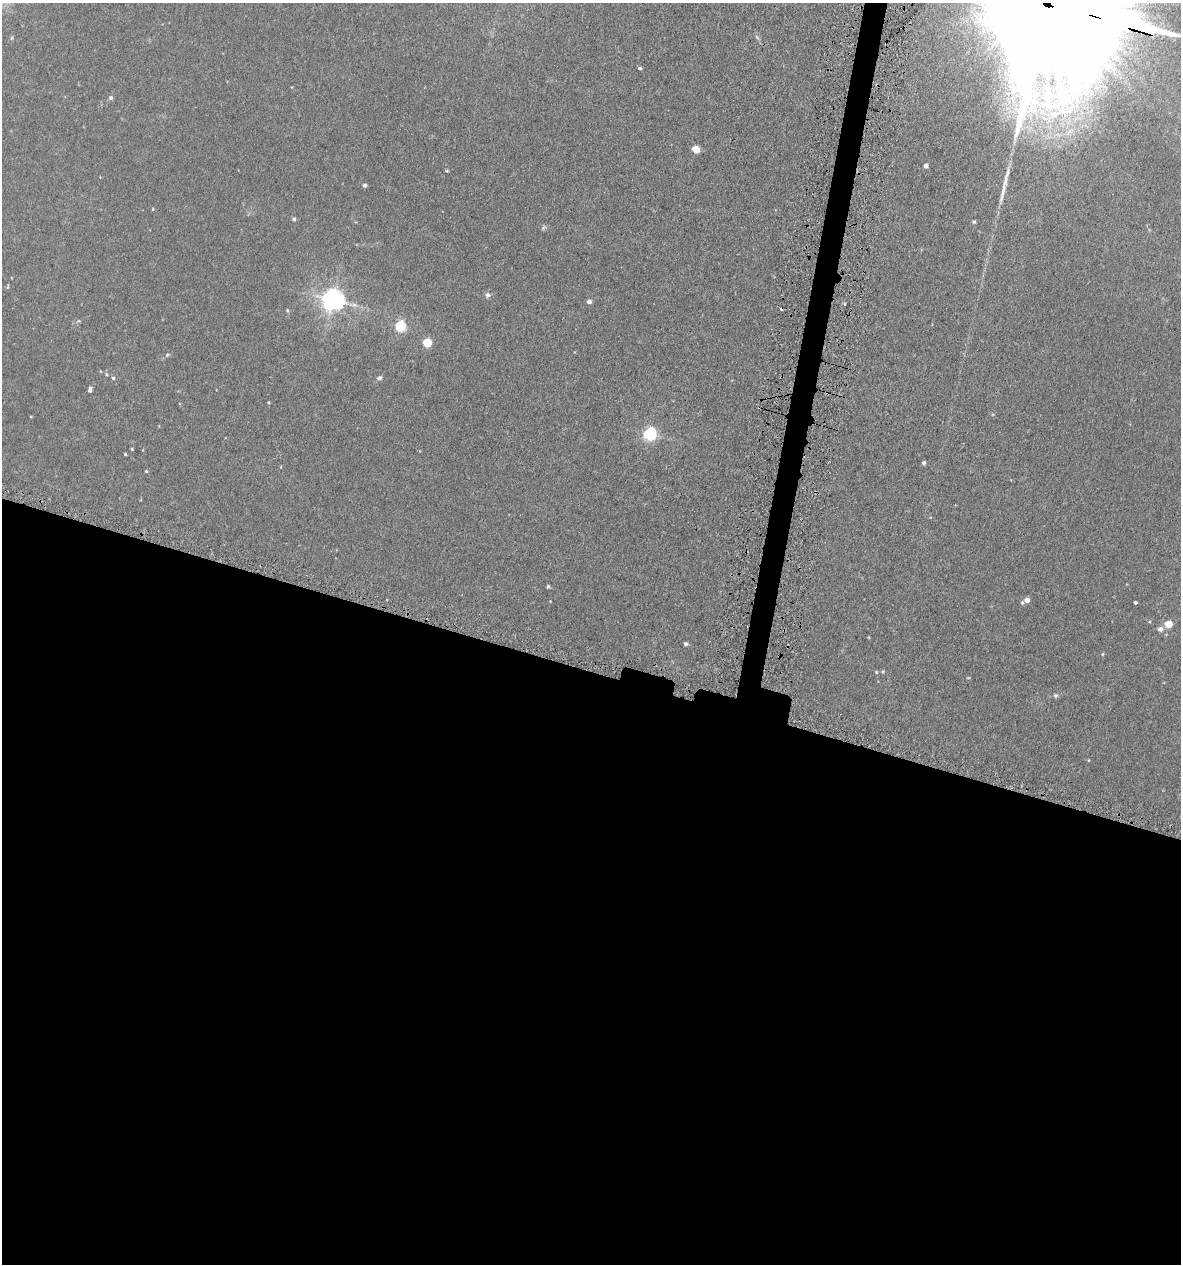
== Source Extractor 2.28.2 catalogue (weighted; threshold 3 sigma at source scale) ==
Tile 14 of 4 x 4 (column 2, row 4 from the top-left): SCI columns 1515-2693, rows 50-1311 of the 5222 x 5150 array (HDU 1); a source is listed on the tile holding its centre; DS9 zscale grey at full resolution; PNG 1183 x 1266 px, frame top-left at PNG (2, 3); no overlay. Shown black and unused: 48% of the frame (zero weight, under 3 of 5 exposures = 5% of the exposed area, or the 3 px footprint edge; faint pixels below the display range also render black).
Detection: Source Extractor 2.28.2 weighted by HDU 2 'WHT'; one run over the whole footprint, this tile lists its part. Background 0.0181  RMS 0.0034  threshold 0.0152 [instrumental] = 3 sigma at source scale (4.5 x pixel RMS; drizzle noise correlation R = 1.50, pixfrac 1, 0.05/0.05 arcsec/px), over >= 5 px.
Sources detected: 45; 2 cosmic-ray / hot-pixel residue — not listed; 1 inside a brighter listed object's ellipse — not listed separately; the other 42 listed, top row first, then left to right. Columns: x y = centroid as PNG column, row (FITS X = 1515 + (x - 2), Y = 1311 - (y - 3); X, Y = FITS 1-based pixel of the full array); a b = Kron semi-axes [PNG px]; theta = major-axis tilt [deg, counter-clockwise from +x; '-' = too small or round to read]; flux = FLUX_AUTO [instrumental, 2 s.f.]
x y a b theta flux
1044 4 132 28 -16 54000
12 38 6 4 88 0.44
640 68 4 3 - 0.58
111 98 6 6 - 0.66
1070 131 13 8 41 3.1
696 149 5 5 - 8.2
926 166 4 4 - 1.7
447 171 5 3 - 0.33
365 185 4 4 - 0.86
1003 193 30 5 77 3.5
294 219 4 4 - 0.8
974 222 5 4 - 0.43
543 228 8 4 31 0.59
8 287 8 3 77 0.35
487 295 8 7 - 0.88
332 300 7 7 - 230
589 301 4 4 - 1.5
287 311 5 4 - 0.41
400 326 5 5 - 29
427 343 5 5 - 13
167 355 5 4 - 0.41
113 378 4 4 - 0.48
379 378 7 5 29 0.8
90 390 6 4 84 0.98
268 402 3 3 - 0.31
649 434 6 5 - 64
132 449 4 3 - 0.31
125 454 3 3 - 0.32
924 463 4 4 - 0.82
146 471 4 4 - 0.34
548 586 5 4 - 0.43
1027 600 5 4 - 2.4
1022 603 5 4 - 0.48
1135 603 3 3 - 0.64
1168 624 5 4 - 7.8
1160 629 5 5 - 1.9
686 644 4 4 - 0.81
1103 654 5 3 - 0.3
876 672 4 4 - 0.38
883 672 5 3 - 0.35
968 678 4 3 - 0.24
1055 696 6 5 - 0.63
Overlapping masked pixels (flux is a lower limit): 1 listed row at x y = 1044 4
Isophote crosses this tile's border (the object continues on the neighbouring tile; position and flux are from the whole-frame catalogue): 1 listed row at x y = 1044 4